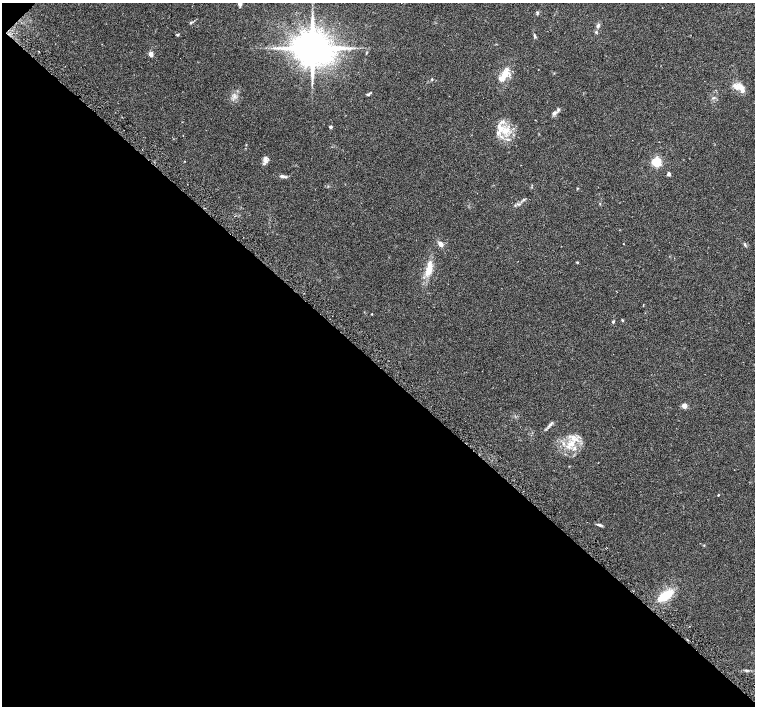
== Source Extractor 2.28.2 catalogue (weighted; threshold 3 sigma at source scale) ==
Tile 9 of 4 x 4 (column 1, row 3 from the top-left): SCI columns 23-1527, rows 1595-3002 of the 6070 x 6070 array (HDU 1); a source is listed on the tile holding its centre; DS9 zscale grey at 2 x 2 block average (1 PNG px = mean of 2 x 2 image px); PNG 757 x 708 px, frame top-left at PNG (2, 3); no overlay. Shown black and unused: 49% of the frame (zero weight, under 2 of 3 exposures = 2% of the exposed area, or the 3 px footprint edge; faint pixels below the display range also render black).
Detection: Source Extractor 2.28.2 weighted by HDU 2 'WHT'; one run over the whole footprint, this tile lists its part. Background 0.118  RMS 0.0099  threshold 0.0445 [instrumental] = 3 sigma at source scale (4.5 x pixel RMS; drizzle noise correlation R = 1.50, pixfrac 1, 0.0396/0.0396 arcsec/px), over >= 5 px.
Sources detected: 48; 5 inside a brighter listed object's ellipse — not listed separately; the other 43 listed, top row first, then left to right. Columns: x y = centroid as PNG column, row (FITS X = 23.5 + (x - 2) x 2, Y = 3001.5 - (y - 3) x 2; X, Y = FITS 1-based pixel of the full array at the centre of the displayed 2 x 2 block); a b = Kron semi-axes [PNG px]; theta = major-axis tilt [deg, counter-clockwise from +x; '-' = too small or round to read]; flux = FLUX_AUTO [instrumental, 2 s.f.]
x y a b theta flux
240 4 4 4 - 7
537 12 3 3 - 2.3
191 23 3 2 - 1.4
598 26 4 4 - 3.4
596 32 4 3 - 2.4
178 35 5 2 - 1.8
535 36 5 3 - 3.2
278 48 3 2 - 2.4
312 48 9 8 - 7100
151 54 3 3 - 25
505 74 13 7 48 26
432 79 3 3 - 1.8
741 88 14 6 -57 17
368 94 4 3 - 2.9
713 98 4 2 - 2.1
558 109 4 4 - 3.4
554 113 6 5 - 6
499 126 6 3 78 5.6
331 127 3 3 - 4.3
505 131 8 5 19 15
508 139 3 3 - 2.7
265 158 6 4 71 6.4
184 161 2 2 - 0.9
657 162 3 3 - 200
669 174 3 2 - 9.3
283 176 10 3 -15 5.6
577 188 3 3 - 1.4
523 200 3 3 - 2.1
441 244 7 4 -48 9.4
745 244 4 3 - 2.3
577 262 3 3 - 1.9
429 269 21 7 75 31
372 314 2 2 - 1.1
622 320 3 3 - 1.8
613 322 3 3 - 2.8
684 405 3 3 - 31
551 424 5 3 - 3.4
571 443 9 6 24 18
718 495 3 2 - 1.4
599 525 8 3 -11 4
704 545 3 2 - 1.1
665 596 19 8 30 49
746 670 4 2 - 2.3
Isophote crosses this tile's border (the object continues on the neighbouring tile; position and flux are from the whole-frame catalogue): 1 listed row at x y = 240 4
Diffuse or blended objects may show on this block-average render without a row.